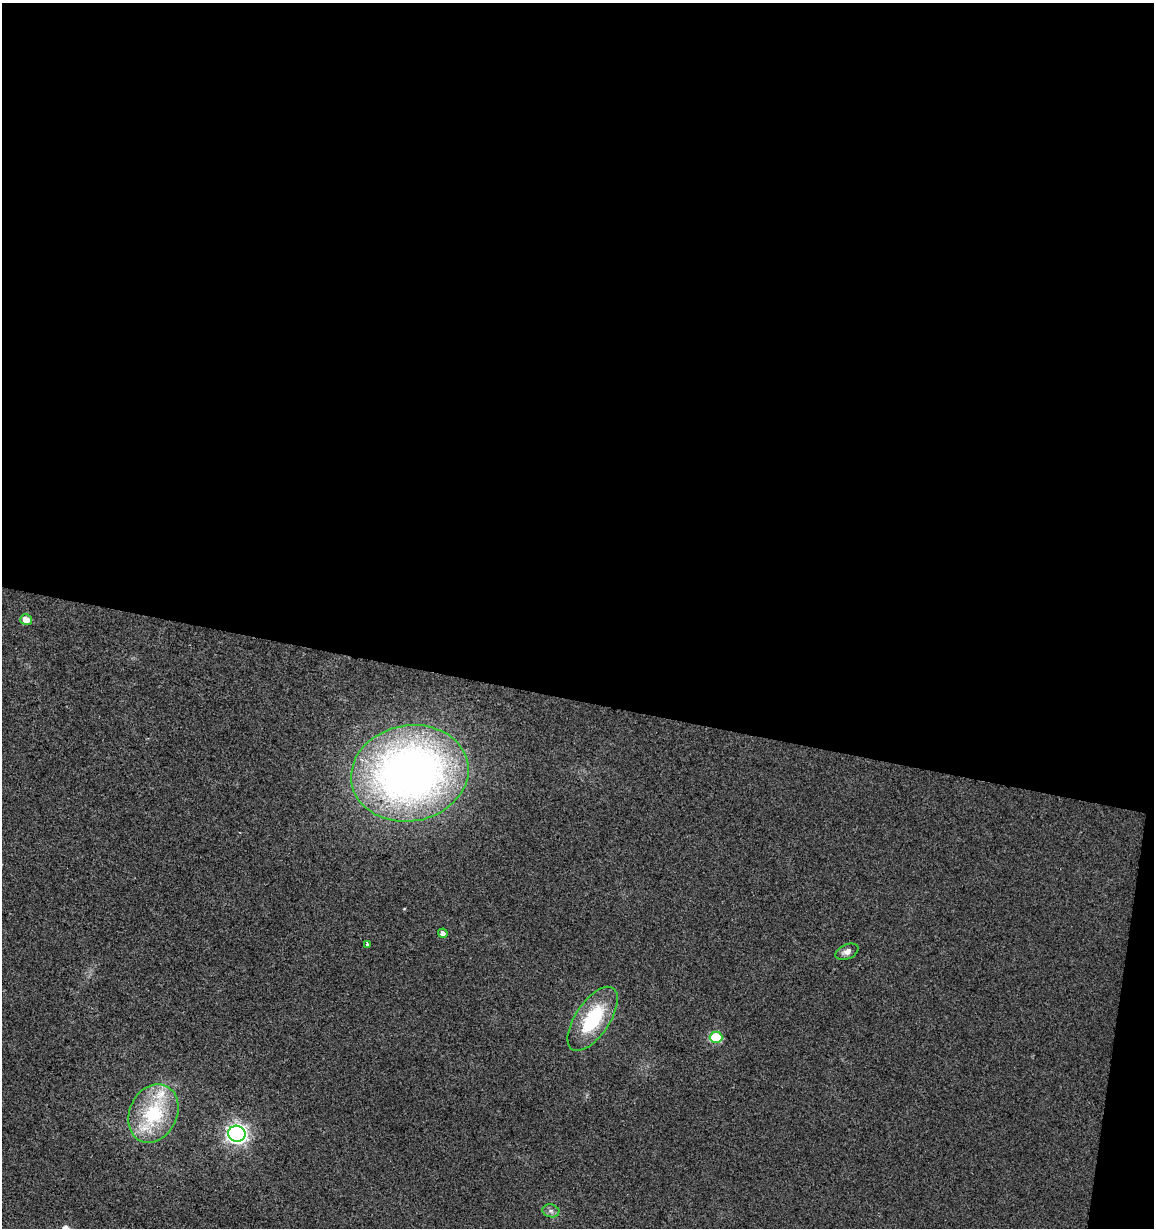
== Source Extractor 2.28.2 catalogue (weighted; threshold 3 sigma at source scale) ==
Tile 4 of 4 x 4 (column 4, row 1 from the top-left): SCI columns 3738-4889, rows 3677-4902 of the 5113 x 4909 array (HDU 1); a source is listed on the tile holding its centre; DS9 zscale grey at full resolution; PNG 1156 x 1230 px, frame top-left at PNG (2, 3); each listed source drawn as its Kron ellipse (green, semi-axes under 4 px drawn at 4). Shown black and unused: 58% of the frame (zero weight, under 2 of 3 exposures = <1% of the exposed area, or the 3 px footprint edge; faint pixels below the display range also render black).
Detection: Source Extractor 2.28.2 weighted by HDU 2 'WHT'; one run over the whole footprint, this tile lists its part. Background 0.0138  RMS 0.0058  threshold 0.0263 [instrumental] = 3 sigma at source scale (4.5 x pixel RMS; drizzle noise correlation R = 1.50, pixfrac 1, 0.0396/0.0396 arcsec/px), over >= 5 px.
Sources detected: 11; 1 inside a brighter listed object's ellipse — not listed separately; the other 10 listed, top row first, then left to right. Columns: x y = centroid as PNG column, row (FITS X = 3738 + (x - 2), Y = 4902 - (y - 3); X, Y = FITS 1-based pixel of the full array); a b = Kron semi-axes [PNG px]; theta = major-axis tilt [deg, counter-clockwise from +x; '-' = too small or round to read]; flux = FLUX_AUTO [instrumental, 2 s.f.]
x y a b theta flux
26 619 6 5 - 5.2
410 773 59 48 10 380
443 933 5 4 - 2.2
367 944 3 3 - 2.4
847 952 12 7 24 3.1
593 1019 37 17 56 38
716 1037 6 6 - 29
153 1113 30 23 64 41
237 1134 9 8 - 310
551 1211 8 6 -14 2